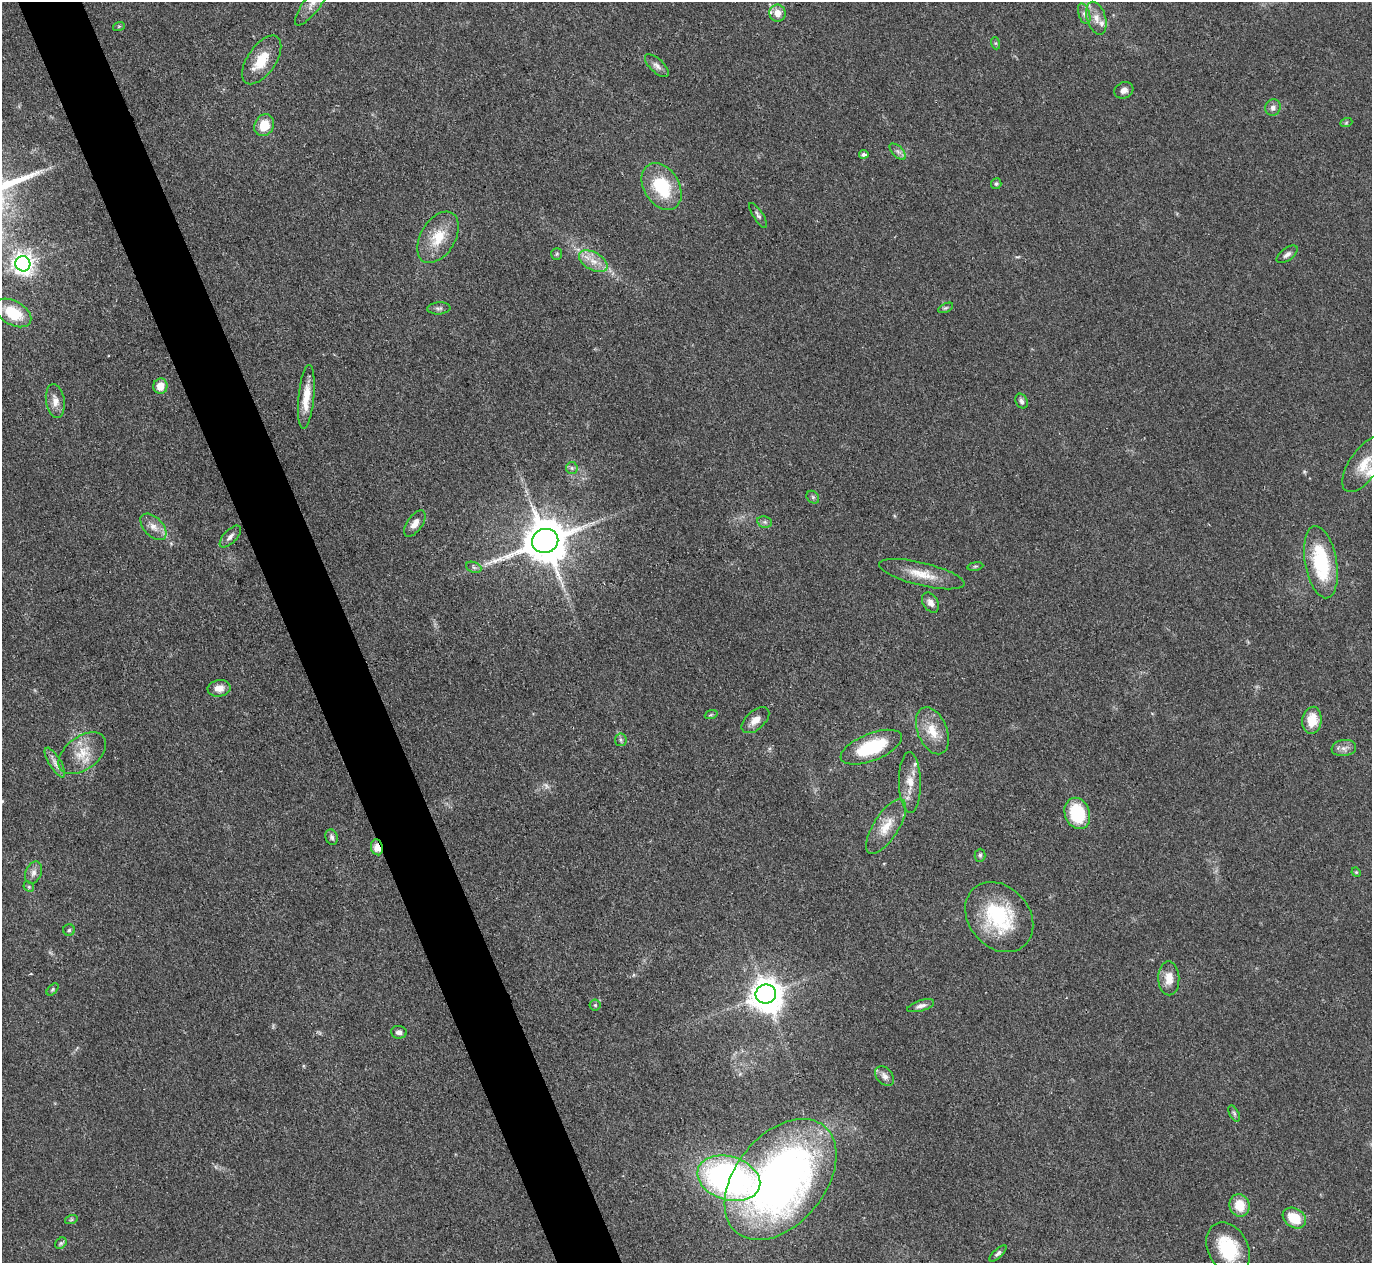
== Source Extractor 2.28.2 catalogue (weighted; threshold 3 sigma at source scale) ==
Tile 11 of 4 x 4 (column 3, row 3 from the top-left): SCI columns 2745-4114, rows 1412-2672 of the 5487 x 5475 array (HDU 1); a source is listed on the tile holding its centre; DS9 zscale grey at full resolution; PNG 1374 x 1265 px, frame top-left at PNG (2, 2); each listed source drawn as its Kron ellipse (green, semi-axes under 4 px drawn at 4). Shown black and unused: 5% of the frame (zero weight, under 3 of 4 exposures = <1% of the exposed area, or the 3 px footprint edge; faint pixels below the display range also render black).
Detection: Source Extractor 2.28.2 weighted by HDU 2 'WHT'; one run over the whole footprint, this tile lists its part. Background 0.0712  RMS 0.0053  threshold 0.0238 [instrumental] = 3 sigma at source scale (4.5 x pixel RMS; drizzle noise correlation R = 1.50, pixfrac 1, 0.05/0.05 arcsec/px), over >= 5 px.
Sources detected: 83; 1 too faint to see at this stretch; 1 inside a brighter object's white glare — neither listed nor drawn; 2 inside a brighter listed object's ellipse — not listed separately; the other 79 listed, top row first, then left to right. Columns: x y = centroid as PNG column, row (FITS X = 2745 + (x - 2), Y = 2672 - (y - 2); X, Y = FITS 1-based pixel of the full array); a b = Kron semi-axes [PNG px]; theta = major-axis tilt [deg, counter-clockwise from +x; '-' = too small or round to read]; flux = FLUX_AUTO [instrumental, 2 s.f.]
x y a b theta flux
313 2 29 8 54 6.6
777 13 8 8 - 5.9
1084 14 11 5 -71 2
1096 18 17 9 -73 5.1
119 26 6 3 19 0.59
995 43 6 4 -71 0.77
262 60 28 14 55 13
657 66 15 6 -43 2.6
1124 90 10 8 25 2.8
1273 107 8 7 - 2.5
1346 123 6 4 19 0.76
264 125 11 9 61 11
898 152 10 5 -45 1.9
864 154 5 4 - 1.5
996 184 5 5 - 0.94
662 186 25 17 -57 29
758 215 14 5 -57 1.7
438 237 28 17 59 15
557 254 6 5 - 0.9
1287 254 12 6 37 2.1
593 261 16 9 -30 6.3
23 264 8 7 - 340
439 308 11 6 5 1.7
945 308 8 4 26 0.85
13 313 20 12 -30 20
160 386 8 7 - 6.7
306 397 32 8 85 11
55 401 17 9 -81 4.6
1021 401 8 6 -64 1.6
1364 464 32 14 55 13
572 468 6 5 - 1.1
813 497 7 5 -47 1
765 522 7 5 -12 1.3
415 524 15 7 54 4.1
153 527 16 9 -46 4.8
230 536 14 6 47 2.5
545 541 13 12 - 2300
1321 562 36 16 -80 39
975 566 8 4 9 0.87
474 567 8 5 -22 1.3
922 574 44 11 -14 12
930 603 11 7 -56 3.3
219 688 11 8 8 4.4
711 715 6 4 19 0.78
755 720 16 9 42 4.9
1312 720 14 9 84 10
932 731 24 14 -68 11
621 740 6 5 - 1.2
871 747 32 13 22 32
1344 748 12 8 9 2.9
82 753 27 16 37 12
55 763 17 6 -59 3
910 783 30 11 -89 8.5
1077 813 16 12 -70 26
886 826 31 12 57 11
332 837 8 6 -71 1.5
377 847 8 6 -74 5.3
980 855 6 5 - 1
1356 872 5 4 - 0.57
34 873 11 8 67 2.9
29 887 6 4 -46 0.83
999 917 38 30 -49 41
69 930 6 5 - 0.95
1169 978 17 10 -89 6.7
53 989 7 4 46 0.88
766 994 10 9 - 740
595 1005 5 5 - 0.87
921 1006 14 5 17 2.3
399 1032 8 6 -6 2
885 1076 11 7 -49 2.9
1234 1113 8 4 -63 1.1
729 1178 32 21 -17 170
780 1179 69 45 51 310
1240 1205 11 10 - 11
1294 1218 12 9 -32 14
71 1220 6 4 19 0.71
61 1243 6 5 - 0.99
1228 1248 28 20 -62 27
998 1253 11 4 43 1.3
Overlapping masked pixels (flux is a lower limit): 1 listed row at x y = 377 847
Isophote crosses this tile's border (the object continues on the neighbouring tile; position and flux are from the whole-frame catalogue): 1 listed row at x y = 313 2